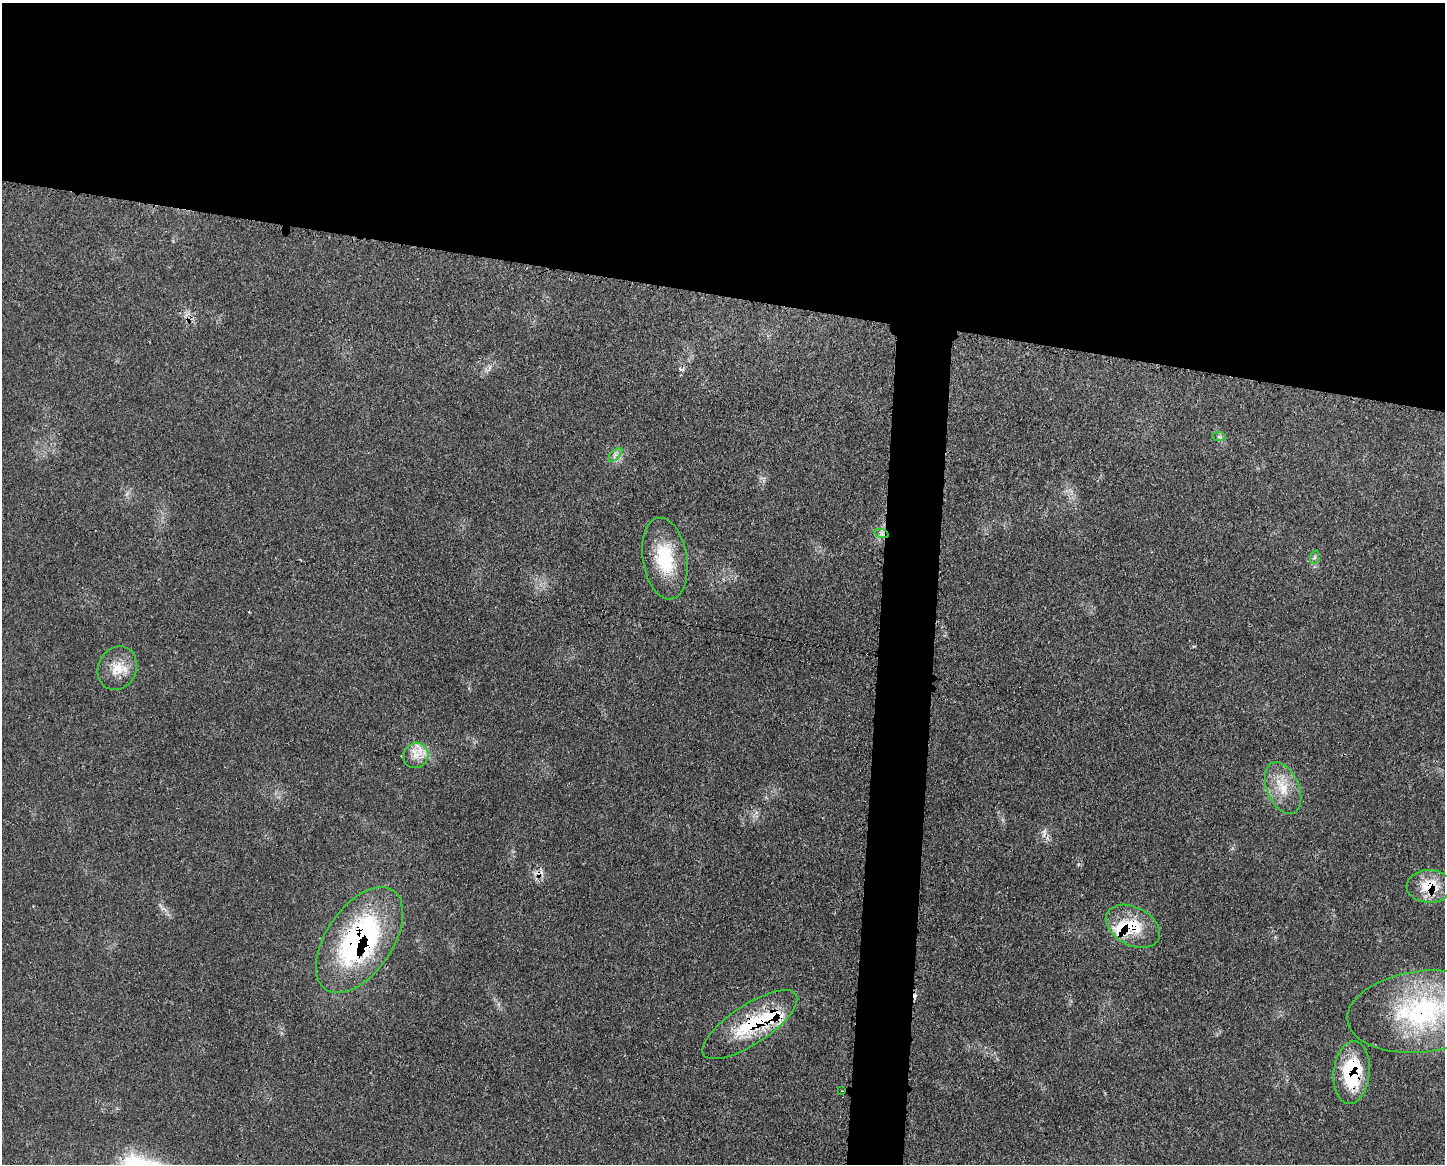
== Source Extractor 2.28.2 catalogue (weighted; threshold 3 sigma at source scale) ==
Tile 2 of 3 x 4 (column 2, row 1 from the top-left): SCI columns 1559-3001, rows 3487-4648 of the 4677 x 4650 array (HDU 1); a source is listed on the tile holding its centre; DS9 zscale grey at full resolution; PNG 1447 x 1166 px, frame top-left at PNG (2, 3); each listed source drawn as its Kron ellipse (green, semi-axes under 4 px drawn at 4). Shown black and unused: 28% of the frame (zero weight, under 3 of 4 exposures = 2% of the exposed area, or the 3 px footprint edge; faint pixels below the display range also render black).
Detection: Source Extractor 2.28.2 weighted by HDU 2 'WHT'; one run over the whole footprint, this tile lists its part. Background 0.0548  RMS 0.0033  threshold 0.0148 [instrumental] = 3 sigma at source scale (4.5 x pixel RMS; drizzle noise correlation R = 1.50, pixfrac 1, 0.05/0.05 arcsec/px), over >= 5 px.
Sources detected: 20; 3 cosmic-ray / hot-pixel residue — neither listed nor drawn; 2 inside a brighter listed object's ellipse — not listed separately; the other 15 listed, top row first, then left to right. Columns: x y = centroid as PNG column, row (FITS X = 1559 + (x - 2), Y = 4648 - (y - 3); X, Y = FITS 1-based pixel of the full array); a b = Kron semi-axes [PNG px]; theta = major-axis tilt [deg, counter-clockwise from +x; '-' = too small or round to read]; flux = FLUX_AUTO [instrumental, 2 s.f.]
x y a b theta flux
1219 437 7 4 0 0.61
615 455 9 4 45 1.1
882 534 7 4 -18 0.83
1315 557 7 4 71 0.6
665 559 41 22 -80 18
117 668 22 19 63 6.9
416 755 13 12 - 4.1
1283 788 27 16 -67 8.4
1429 886 22 16 0 10
1133 926 29 19 -28 13
359 940 60 33 56 72
1422 1012 75 40 7 55
750 1025 55 19 33 23
1352 1072 31 18 84 25
842 1091 2 2 - 0.25
Overlapping masked pixels (flux is a lower limit): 8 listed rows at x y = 882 534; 1429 886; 1133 926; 359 940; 1422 1012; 750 1025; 1352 1072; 842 1091
Isophote crosses this tile's border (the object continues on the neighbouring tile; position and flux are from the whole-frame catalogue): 1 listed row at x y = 1422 1012
Unlisted compact peaks at least as high as the median listed source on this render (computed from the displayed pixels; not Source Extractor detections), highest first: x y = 1078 864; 490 367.